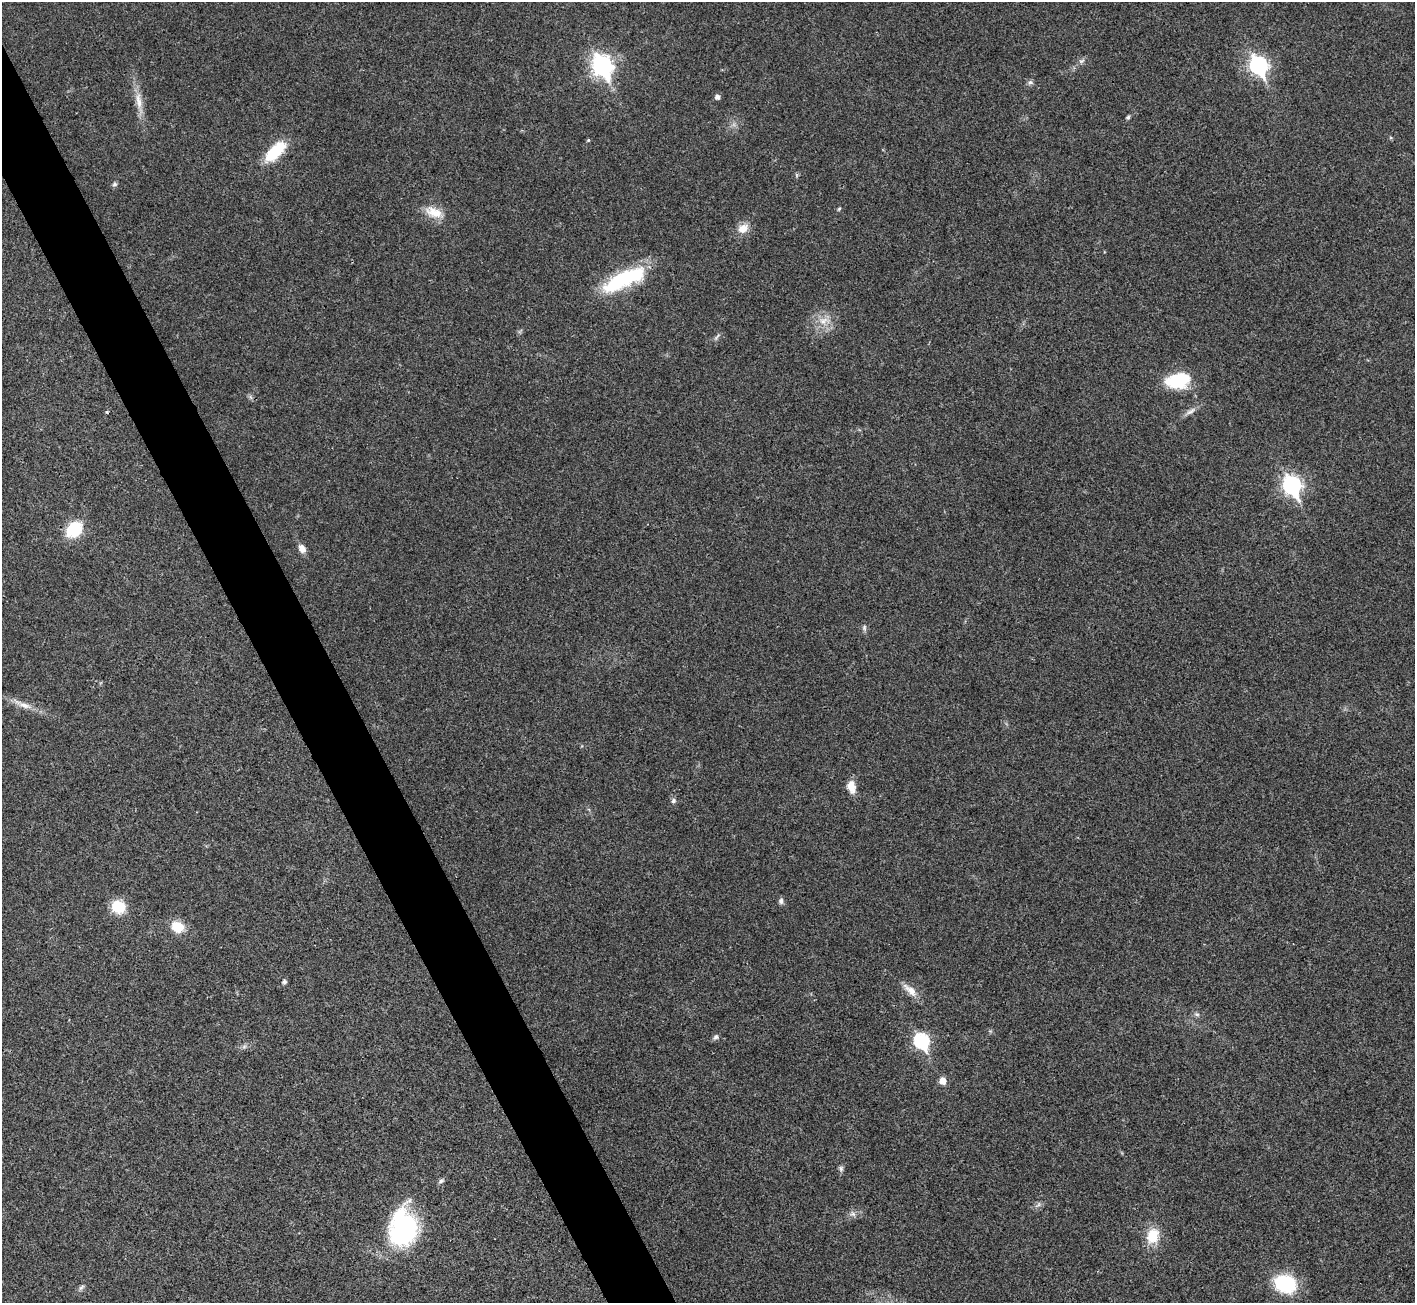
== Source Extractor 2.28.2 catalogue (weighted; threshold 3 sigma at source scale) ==
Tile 11 of 4 x 4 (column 3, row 3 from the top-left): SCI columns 2833-4245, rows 1591-2891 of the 5661 x 5651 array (HDU 1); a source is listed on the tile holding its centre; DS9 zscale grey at full resolution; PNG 1417 x 1305 px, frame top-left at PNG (2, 2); no overlay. Shown black and unused: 4% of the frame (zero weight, under 3 of 4 exposures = <1% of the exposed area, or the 3 px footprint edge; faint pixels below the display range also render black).
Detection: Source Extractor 2.28.2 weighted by HDU 2 'WHT'; one run over the whole footprint, this tile lists its part. Background 0.0216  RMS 0.0044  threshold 0.0196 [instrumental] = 3 sigma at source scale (4.5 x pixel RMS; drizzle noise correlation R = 1.50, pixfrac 1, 0.05/0.05 arcsec/px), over >= 5 px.
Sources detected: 47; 1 inside a brighter object's white glare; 1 cosmic-ray / hot-pixel residue — not listed; the other 45 listed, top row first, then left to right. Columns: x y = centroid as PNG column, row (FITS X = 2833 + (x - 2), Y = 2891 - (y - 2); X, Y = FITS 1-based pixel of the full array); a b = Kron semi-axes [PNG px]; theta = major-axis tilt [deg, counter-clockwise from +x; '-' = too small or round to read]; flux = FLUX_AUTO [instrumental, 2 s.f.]
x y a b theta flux
1081 61 9 6 27 1.3
1258 65 9 7 -62 130
602 66 10 8 -63 210
1030 82 8 6 9 1.2
717 97 5 5 - 1.8
139 101 28 8 -82 6.2
1128 117 6 5 - 0.74
588 140 5 4 - 0.5
275 151 26 11 45 21
797 175 7 4 -89 0.64
114 184 7 5 2 0.94
839 209 6 4 61 0.58
434 212 27 13 -23 7.8
743 228 15 11 32 5
624 279 55 17 25 35
824 321 18 11 8 6.2
717 337 14 3 49 0.99
1178 381 28 17 8 20
250 397 7 4 -70 0.86
1191 411 17 6 30 2.5
1292 485 9 7 -64 150
74 529 16 12 45 19
302 548 11 8 -57 2.7
864 627 8 6 -90 1.1
22 704 30 7 -24 5.3
851 787 17 10 -77 4.9
673 801 7 6 - 1.1
781 901 8 7 - 1.4
118 907 13 12 - 14
177 927 13 10 -23 10
284 982 5 5 - 1.3
910 990 23 9 -40 5.1
1197 1014 7 5 -20 1
716 1037 9 6 43 1.2
921 1041 8 7 - 71
244 1047 7 4 1 1
943 1081 6 5 - 5.9
841 1169 8 6 -82 1.1
441 1181 8 6 29 1.1
1038 1205 9 4 48 1.1
853 1214 8 7 - 1.6
404 1231 29 22 45 64
1153 1236 18 14 74 11
1285 1284 22 18 -20 27
81 1287 9 5 45 1.2